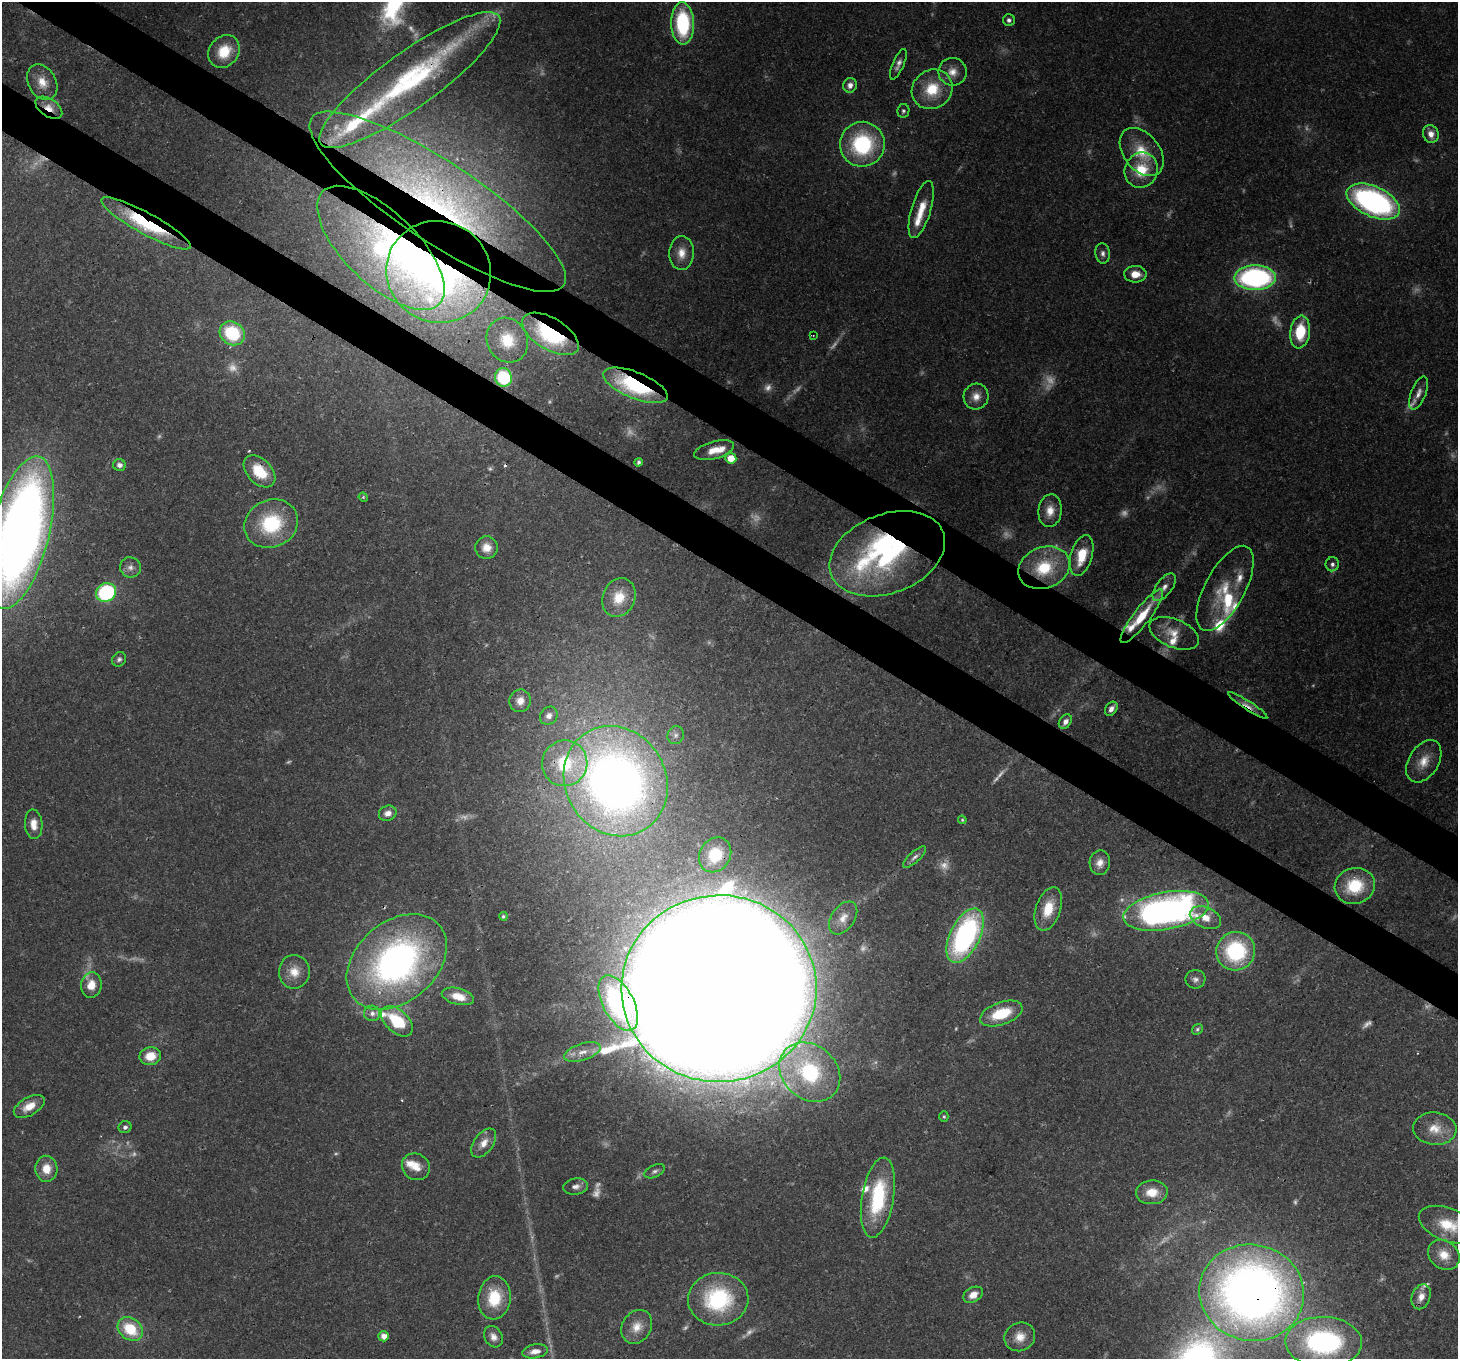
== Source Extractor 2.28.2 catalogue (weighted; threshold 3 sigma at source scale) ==
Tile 11 of 4 x 4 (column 3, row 3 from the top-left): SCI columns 2986-4441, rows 1708-3064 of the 5968 x 6059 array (HDU 1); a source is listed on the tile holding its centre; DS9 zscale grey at full resolution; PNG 1460 x 1361 px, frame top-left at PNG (2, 2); each listed source drawn as its Kron ellipse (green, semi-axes under 4 px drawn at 4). Shown black and unused: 7% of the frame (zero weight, under 3 of 4 exposures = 7% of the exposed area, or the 3 px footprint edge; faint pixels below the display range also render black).
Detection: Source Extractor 2.28.2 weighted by HDU 2 'WHT'; one run over the whole footprint, this tile lists its part. Background 0.0541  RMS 0.0029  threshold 0.0131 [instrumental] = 3 sigma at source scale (4.5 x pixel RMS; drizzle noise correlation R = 1.50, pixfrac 1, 0.0396/0.0396 arcsec/px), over >= 5 px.
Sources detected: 183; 47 too faint to see at this stretch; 3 inside a brighter object's white glare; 1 cosmic-ray / hot-pixel residue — neither listed nor drawn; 14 inside a brighter listed object's ellipse — not listed separately; the other 118 listed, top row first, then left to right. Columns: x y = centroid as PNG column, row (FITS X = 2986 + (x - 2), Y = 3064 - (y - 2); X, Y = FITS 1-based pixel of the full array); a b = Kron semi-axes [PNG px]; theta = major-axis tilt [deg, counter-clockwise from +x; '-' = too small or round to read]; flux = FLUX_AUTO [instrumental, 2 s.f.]
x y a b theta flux
1009 20 6 6 - 0.92
683 23 21 11 -88 26
224 51 17 14 53 8.7
898 64 16 5 67 1.6
952 72 14 14 - 3.6
410 80 110 27 36 61
42 82 19 14 -61 4.7
850 85 7 6 - 1.9
932 89 21 19 37 11
49 108 15 9 -33 3.6
903 111 7 6 - 0.73
1431 134 9 7 -70 3
862 144 22 22 - 31
1142 152 27 18 -52 9.5
1141 170 18 16 62 9.5
1373 201 28 15 -25 83
438 202 151 40 -33 120
921 210 30 9 73 6.5
146 223 50 10 -29 31
381 248 81 36 -44 73
681 253 17 12 88 4.1
1103 253 10 7 -83 1.4
439 272 53 50 -25 150
1135 274 11 8 1 3.8
1255 278 20 12 1 67
1300 332 16 10 82 13
232 333 13 11 -35 18
550 334 31 16 -31 38
813 335 3 2 - 0.23
507 340 23 20 -63 11
503 377 9 8 - 25
635 385 34 13 -22 40
1419 393 17 7 69 2.3
976 397 13 12 - 3.2
714 450 20 8 16 4.3
731 458 5 5 - 5.4
638 462 4 3 - 0.64
119 465 6 6 - 1.4
259 471 19 12 -47 9.9
363 497 5 3 - 0.36
1050 511 16 11 84 4.3
271 524 27 23 25 22
20 533 78 29 76 390
486 548 11 11 - 3.4
887 554 60 39 21 82
1082 555 21 10 74 9.1
1332 564 7 6 - 1.1
130 567 10 10 - 1.9
1044 568 26 20 21 17
1164 587 16 8 53 2.4
1225 588 47 20 62 12
106 592 10 9 - 36
619 597 20 16 66 7.4
1142 616 33 8 52 11
1174 633 26 14 -22 5.6
119 659 8 6 49 0.93
520 701 11 11 - 2.8
1248 705 23 4 -33 2.3
1111 709 8 5 55 1.7
549 716 9 8 - 1.9
1065 722 8 6 53 1.7
676 735 9 8 - 1.2
1424 761 23 15 58 6.1
565 763 23 22 - 17
616 781 57 50 -60 240
388 813 9 7 22 2
962 820 4 4 - 0.38
34 824 15 8 -85 3.2
715 855 18 15 58 11
915 857 15 5 42 1.3
1100 863 12 10 83 2.6
1355 886 20 18 17 13
1048 909 22 12 71 7.6
1166 911 43 18 10 140
503 916 4 4 - 0.49
843 918 18 11 55 3.4
1205 918 16 10 -22 4.3
965 936 29 15 64 66
1236 951 19 19 - 30
397 962 56 40 41 120
294 972 17 15 88 5
1195 979 10 9 - 1.4
91 985 13 10 83 4.2
719 989 97 93 2 4300
458 996 16 8 -15 5.6
618 1003 30 15 -62 44
372 1013 8 7 - 1.6
1001 1013 22 11 20 12
397 1021 19 11 -43 14
1197 1029 6 5 - 0.55
582 1052 19 8 18 3.3
150 1056 11 9 11 5.3
810 1072 33 27 -41 35
29 1106 17 9 30 4.9
944 1116 5 4 - 0.46
125 1127 6 6 - 0.87
1435 1129 21 16 -6 6.2
484 1143 16 9 54 3.2
416 1167 14 13 - 4.2
46 1169 13 11 -87 4.9
655 1171 11 6 24 1
576 1186 12 8 9 1.7
1152 1192 16 12 4 5.7
878 1198 40 16 80 27
1447 1225 30 16 -22 10
1444 1255 17 14 -38 5.2
1252 1293 52 48 -13 300
973 1295 10 7 30 3
1421 1297 13 9 70 3
494 1298 22 16 83 12
718 1299 30 26 2 32
637 1327 18 14 58 4.5
130 1329 14 10 -38 12
384 1336 5 5 - 2.6
493 1337 11 9 -61 2
1020 1337 15 14 - 4.2
1324 1342 38 25 -2 60
535 1351 13 7 9 2.6
Overlapping masked pixels (flux is a lower limit): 18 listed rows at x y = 410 80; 49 108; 1142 152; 1373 201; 438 202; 146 223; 381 248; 439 272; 550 334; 635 385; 259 471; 887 554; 1248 705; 1166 911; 965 936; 719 989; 618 1003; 1252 1293
Isophote crosses this tile's border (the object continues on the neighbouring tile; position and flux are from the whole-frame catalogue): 2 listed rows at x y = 20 533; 1447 1225